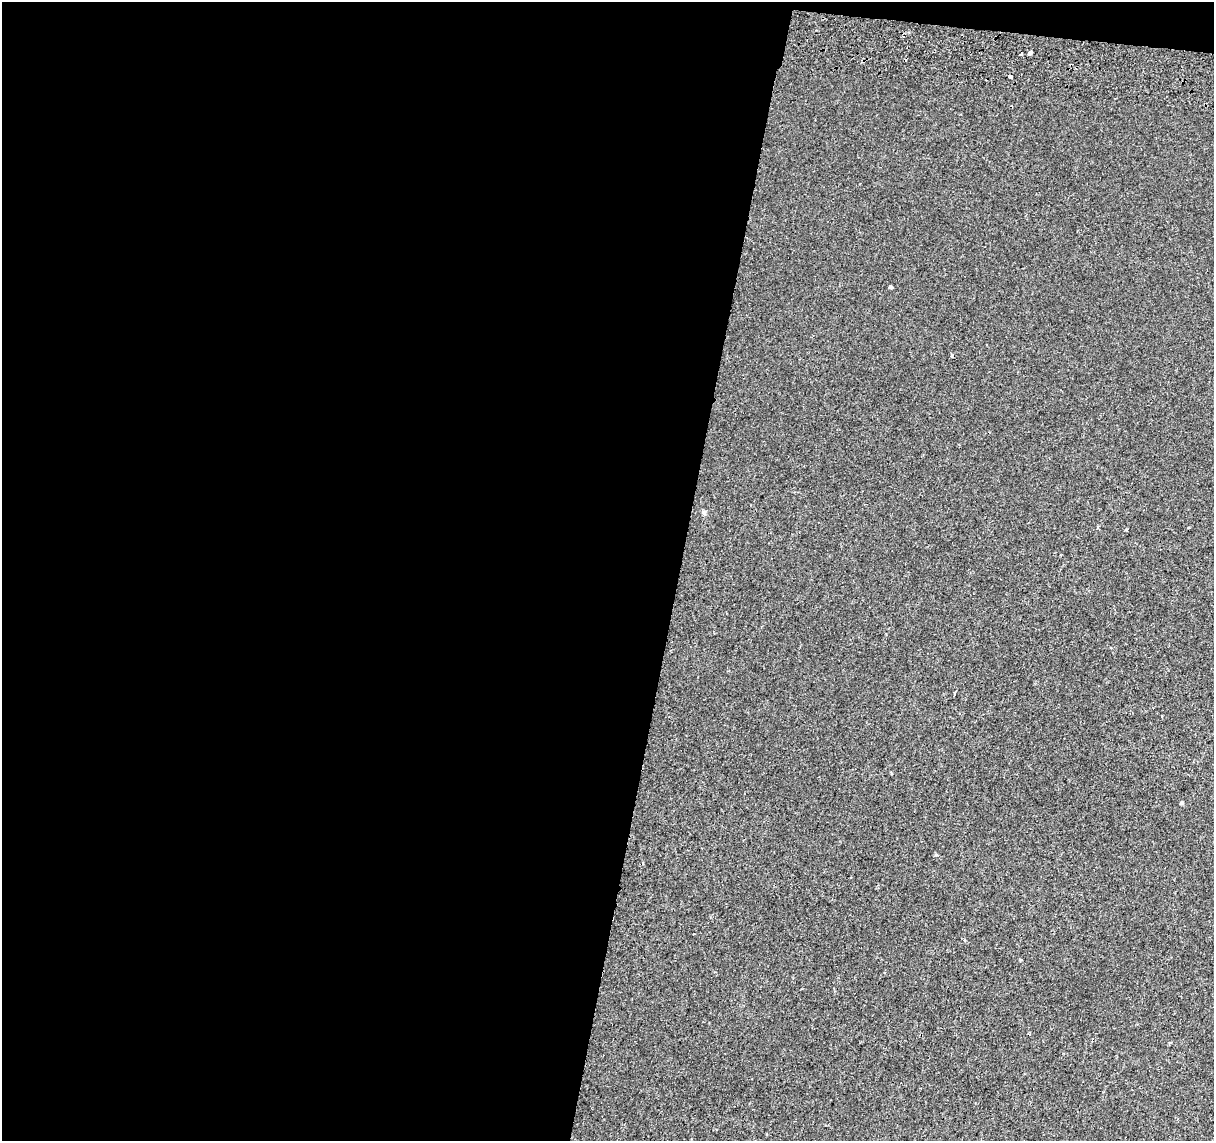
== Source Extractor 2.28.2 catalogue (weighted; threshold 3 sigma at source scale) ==
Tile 1 of 4 x 4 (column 1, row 1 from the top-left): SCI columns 25-1236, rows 3700-4838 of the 4894 x 5182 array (HDU 1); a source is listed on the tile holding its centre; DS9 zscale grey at full resolution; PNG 1216 x 1143 px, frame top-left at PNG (2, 2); no overlay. Shown black and unused: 57% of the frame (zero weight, under 2 of 3 exposures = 3% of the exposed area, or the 3 px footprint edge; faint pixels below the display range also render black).
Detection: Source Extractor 2.28.2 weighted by HDU 2 'WHT'; one run over the whole footprint, this tile lists its part. Background 5.13e-04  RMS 0.0039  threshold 0.0174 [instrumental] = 3 sigma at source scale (4.5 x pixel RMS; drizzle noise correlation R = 1.50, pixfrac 1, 0.0396/0.0396 arcsec/px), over >= 5 px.
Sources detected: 9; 3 cosmic-ray / hot-pixel residue — not listed; the other 6 listed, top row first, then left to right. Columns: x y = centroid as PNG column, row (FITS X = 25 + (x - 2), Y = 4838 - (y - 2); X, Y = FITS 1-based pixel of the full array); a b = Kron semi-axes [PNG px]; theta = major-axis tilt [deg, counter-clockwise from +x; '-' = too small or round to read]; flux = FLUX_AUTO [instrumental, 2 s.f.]
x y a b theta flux
1030 53 4 3 - 5.3
1010 77 4 3 - 3.3
891 287 4 3 - 1.9
703 512 7 5 -17 0.78
1181 803 5 3 - 0.46
1170 1043 4 3 - 0.36